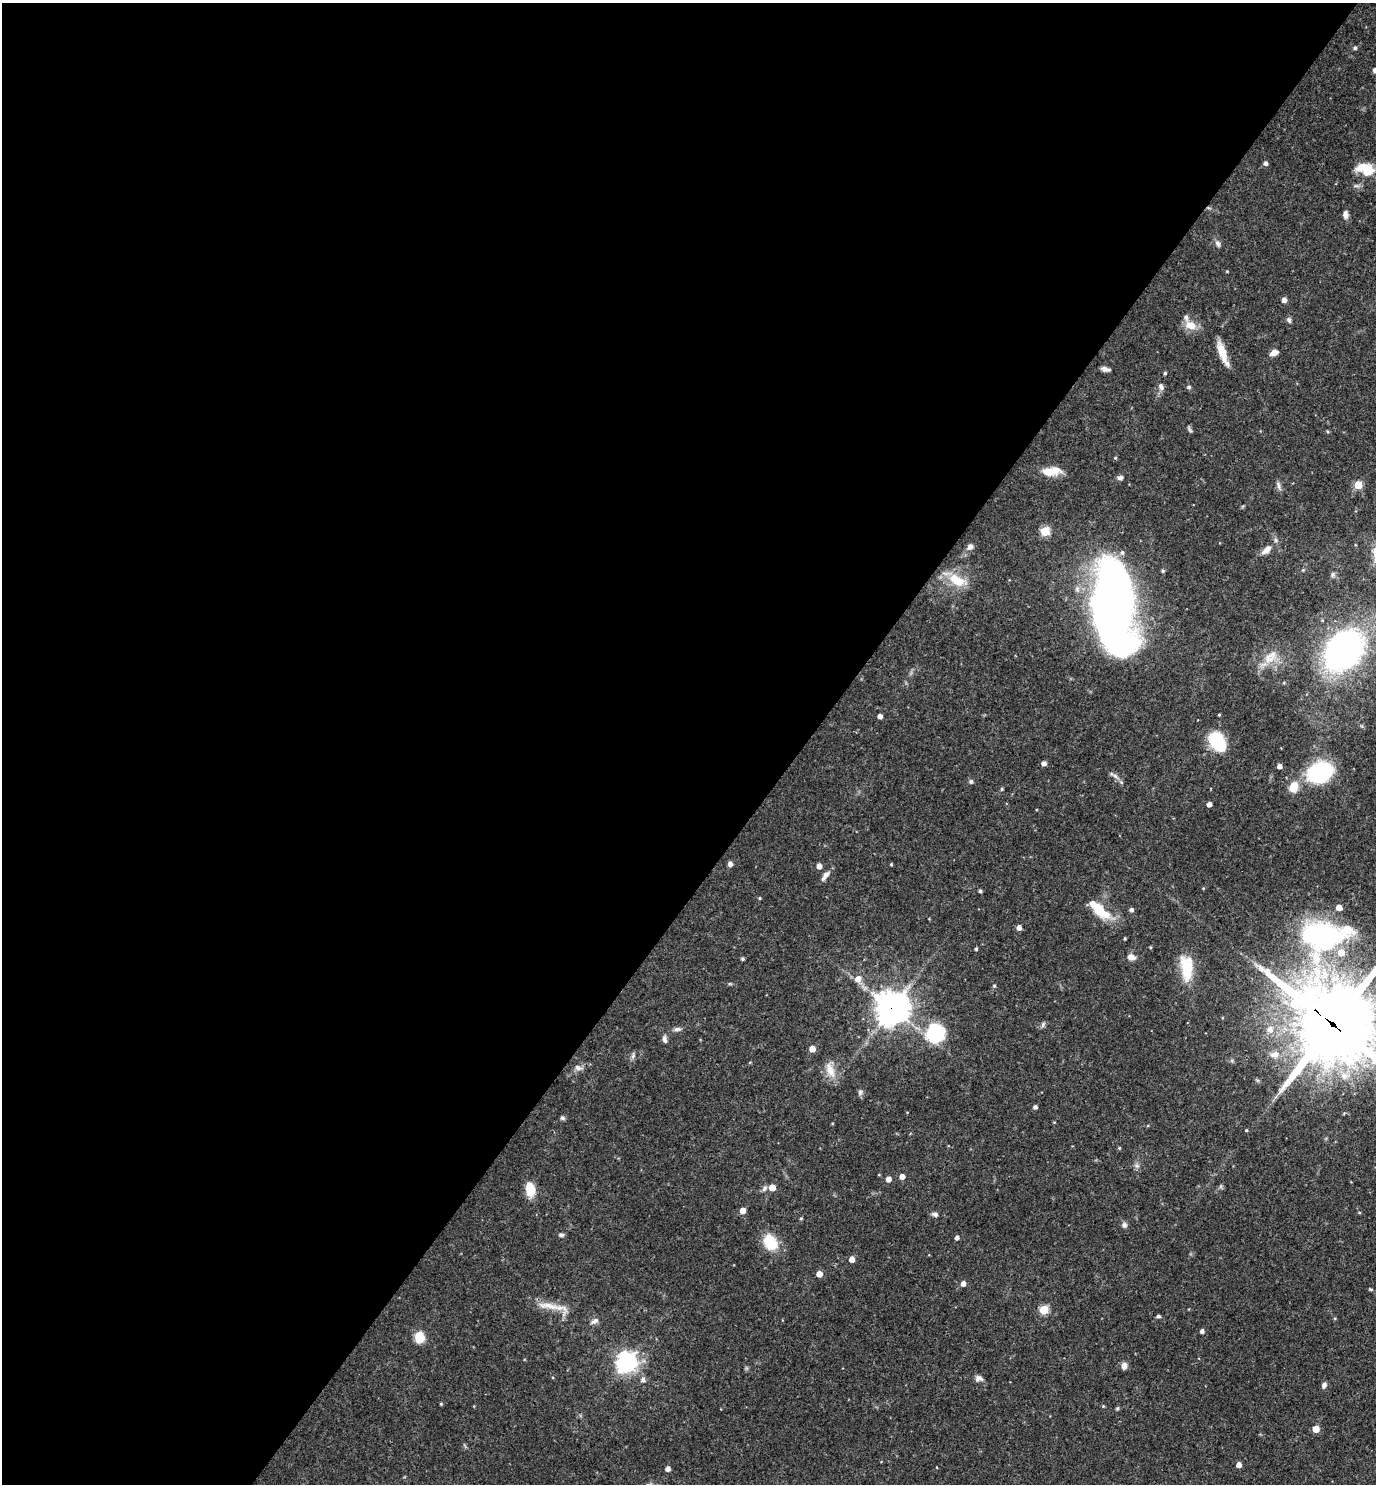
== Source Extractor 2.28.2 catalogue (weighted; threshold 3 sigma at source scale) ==
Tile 5 of 4 x 4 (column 1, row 2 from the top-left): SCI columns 149-1522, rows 2967-4448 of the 5935 x 5931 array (HDU 1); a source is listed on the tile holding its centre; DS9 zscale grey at full resolution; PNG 1378 x 1486 px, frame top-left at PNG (2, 3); no overlay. Shown black and unused: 58% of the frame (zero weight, under 3 of 4 exposures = <1% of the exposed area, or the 3 px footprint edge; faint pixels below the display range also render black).
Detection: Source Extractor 2.28.2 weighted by HDU 2 'WHT'; one run over the whole footprint, this tile lists its part. Background 0.055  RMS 0.0032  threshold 0.0145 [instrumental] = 3 sigma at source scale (4.5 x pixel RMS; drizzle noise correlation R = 1.50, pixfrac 1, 0.05/0.05 arcsec/px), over >= 5 px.
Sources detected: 121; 7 inside a brighter listed object's ellipse — not listed separately; the other 114 listed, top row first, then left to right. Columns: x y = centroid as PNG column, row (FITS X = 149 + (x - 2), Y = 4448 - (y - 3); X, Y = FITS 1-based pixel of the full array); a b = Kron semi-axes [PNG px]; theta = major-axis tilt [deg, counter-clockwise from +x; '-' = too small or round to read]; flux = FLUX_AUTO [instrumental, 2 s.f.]
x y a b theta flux
1355 48 5 4 - 0.72
1375 70 5 5 - 0.97
1265 163 5 5 - 1
1366 169 21 12 -11 8.3
1345 214 9 6 -88 1.6
1218 244 10 6 -61 0.99
1227 271 4 3 - 0.25
1284 300 4 4 - 1.8
1289 320 7 5 -62 0.8
1191 325 16 10 -24 4
1223 353 29 7 -70 5.3
1274 353 10 6 21 1.9
1105 369 10 5 -12 1.3
1165 373 4 4 - 0.53
1161 386 9 6 -67 1.3
1189 387 6 5 - 0.54
1190 430 8 4 -54 0.57
1327 432 5 4 - 0.39
1115 458 4 4 - 0.35
1051 471 23 10 5 5.5
1120 478 7 5 -6 1
1358 485 5 5 - 9.7
1279 486 15 4 -71 0.98
1045 531 5 5 - 16
970 547 8 6 36 1.4
1266 550 15 8 43 2.7
1333 574 7 7 - 0.87
957 580 22 12 -31 8
1113 605 63 29 -88 380
1344 650 36 27 47 110
1270 657 23 13 41 5.9
1219 715 3 3 - 0.33
880 716 4 4 - 1.6
1217 742 18 11 -60 22
1044 763 5 4 - 1.4
1279 766 4 4 - 1.8
1320 772 21 16 22 38
1115 776 9 4 -35 1.1
971 781 5 4 - 0.87
1294 787 16 12 70 4.7
1002 789 4 3 - 0.42
1209 804 4 4 - 1.8
730 864 6 5 - 1.1
891 864 4 3 - 0.38
819 866 5 4 - 2.1
825 876 14 5 50 1.8
1203 888 4 4 - 0.29
980 891 4 4 - 0.6
760 898 4 4 - 0.36
1099 910 27 11 -42 10
1131 910 4 4 - 0.97
1019 927 4 4 - 2.1
1322 935 50 35 -3 68
1150 947 3 3 - 0.32
976 949 3 3 - 0.52
1131 957 8 6 -15 2.4
743 959 4 3 - 0.5
1187 968 28 13 -87 12
858 979 7 7 - 2.8
730 984 6 4 -18 0.39
994 986 5 4 - 0.48
892 1008 12 11 - 460
1332 1024 31 26 -43 3700
1043 1025 8 5 64 0.75
677 1029 11 5 5 1
1270 1029 8 8 - 2.2
936 1033 23 22 - 18
664 1039 10 5 -80 1.1
812 1049 5 4 - 3.9
1274 1054 13 10 8 2.7
633 1055 9 5 80 0.9
578 1068 11 7 -22 1.4
830 1070 23 10 -68 4.3
1344 1076 14 11 1 4.2
860 1092 9 5 80 0.83
1035 1107 4 4 - 1
562 1118 6 5 - 0.63
1246 1130 3 3 - 0.36
1119 1148 4 4 - 0.34
1137 1166 7 6 - 0.86
902 1177 4 4 - 2.1
888 1179 5 5 - 2
1221 1186 7 4 72 0.51
772 1187 5 5 - 3.8
764 1188 8 6 66 1.1
530 1189 15 9 -80 6.3
743 1210 4 4 - 3.2
1359 1213 5 3 - 0.29
935 1214 8 5 -16 0.96
801 1218 4 4 - 0.38
1124 1225 8 6 -75 0.93
561 1235 6 5 - 0.82
957 1237 4 4 - 1
770 1242 17 13 -59 10
852 1259 4 4 - 3
819 1274 5 4 - 3.3
963 1283 5 4 - 1.9
1371 1289 6 4 -19 0.45
549 1306 39 8 -9 5.2
1044 1310 5 5 - 14
1158 1316 4 4 - 0.76
594 1321 13 6 30 1.2
1202 1331 4 4 - 0.96
419 1337 12 9 -89 5.6
627 1363 9 7 35 200
1124 1366 9 7 85 1.4
979 1378 9 8 - 1.3
643 1379 6 6 - 1.2
1324 1385 7 5 65 1.2
441 1404 3 3 - 0.38
1117 1408 6 4 30 0.39
1316 1429 5 5 - 5.2
1239 1465 5 4 - 2.1
668 1469 4 4 - 1.6
Overlapping masked pixels (flux is a lower limit): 2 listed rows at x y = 892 1008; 1332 1024
Isophote crosses this tile's border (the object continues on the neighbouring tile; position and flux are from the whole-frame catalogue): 3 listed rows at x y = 1375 70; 1344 650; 1332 1024